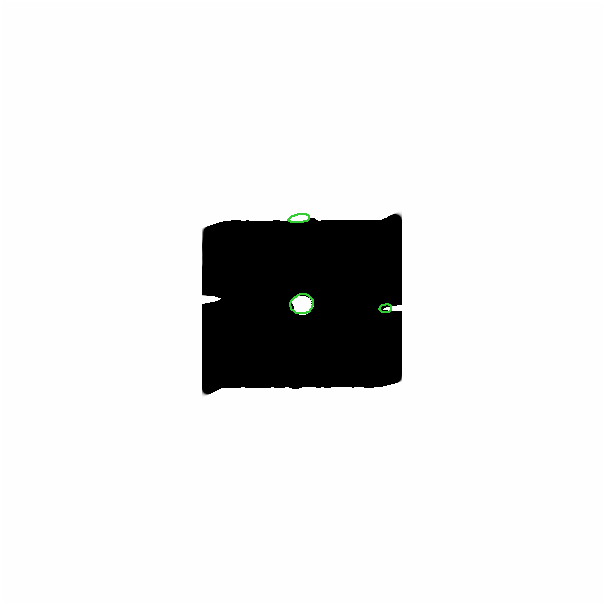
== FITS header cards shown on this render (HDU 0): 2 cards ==
NAXIS1  =                  601
NAXIS2  =                  601

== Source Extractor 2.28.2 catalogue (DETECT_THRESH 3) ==
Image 601 x 601 px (HDU 0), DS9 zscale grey, 1 PNG px = 1 image px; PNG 605 x 605 px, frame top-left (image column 1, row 601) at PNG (0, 0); each listed source drawn as its Kron ellipse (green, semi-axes under 4 px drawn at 4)
Background 0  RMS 2.3e-11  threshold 7.04e-11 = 3 sigma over >= 5 px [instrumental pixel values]
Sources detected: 4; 1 with non-positive FLUX_AUTO (blend fragments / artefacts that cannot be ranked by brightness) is neither listed nor drawn; the other 3 listed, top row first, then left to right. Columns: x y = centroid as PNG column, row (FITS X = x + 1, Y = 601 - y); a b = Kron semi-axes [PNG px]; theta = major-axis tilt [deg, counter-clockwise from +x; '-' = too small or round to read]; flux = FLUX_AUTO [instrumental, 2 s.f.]
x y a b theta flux
297 217 11 3 8 6.8e-09
300 302 12 10 14 1.5e+01
384 307 6 3 9 1.6e-09
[1 non-positive-flux detection neither listed nor drawn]